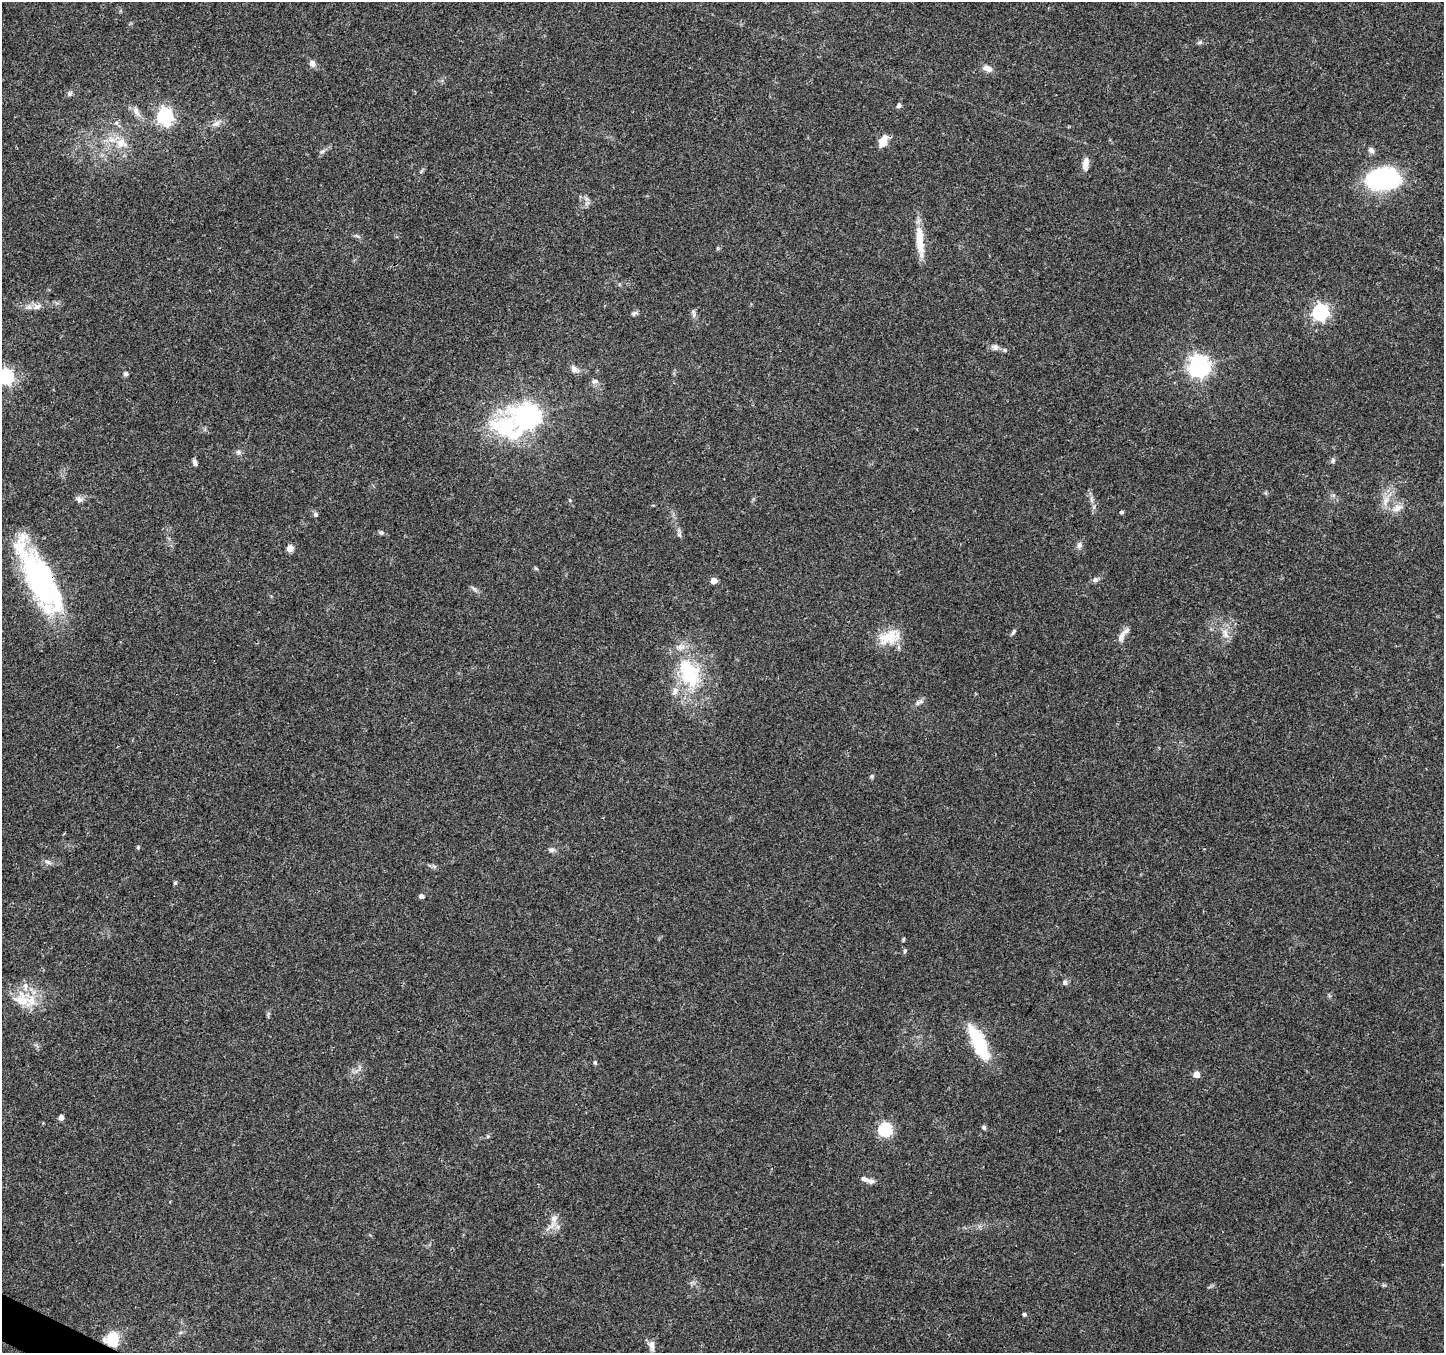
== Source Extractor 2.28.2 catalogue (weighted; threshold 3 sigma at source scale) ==
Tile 7 of 4 x 4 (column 3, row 2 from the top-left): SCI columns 2885-4326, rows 2902-4252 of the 5776 x 5870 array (HDU 1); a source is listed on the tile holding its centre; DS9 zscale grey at full resolution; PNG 1446 x 1355 px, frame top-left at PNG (2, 2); no overlay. Shown black and unused: <1% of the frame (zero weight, under 3 of 4 exposures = <1% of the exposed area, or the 3 px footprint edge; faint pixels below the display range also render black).
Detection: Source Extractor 2.28.2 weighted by HDU 2 'WHT'; one run over the whole footprint, this tile lists its part. Background 0.0518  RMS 0.0036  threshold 0.0162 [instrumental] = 3 sigma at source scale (4.5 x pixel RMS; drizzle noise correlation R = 1.50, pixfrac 1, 0.0396/0.0396 arcsec/px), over >= 5 px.
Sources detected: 82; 4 inside a brighter listed object's ellipse — not listed separately; the other 78 listed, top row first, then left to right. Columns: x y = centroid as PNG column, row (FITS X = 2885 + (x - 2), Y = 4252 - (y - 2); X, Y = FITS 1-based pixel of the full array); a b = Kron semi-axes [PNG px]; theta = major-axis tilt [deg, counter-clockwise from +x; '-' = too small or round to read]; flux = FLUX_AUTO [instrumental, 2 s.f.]
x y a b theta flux
1200 42 6 5 - 0.63
312 63 9 8 - 1.6
987 68 11 7 -25 2.6
70 93 9 6 60 0.83
899 105 5 5 - 1.1
136 112 17 7 -58 2.3
165 117 7 6 - 110
116 123 6 5 - 0.77
216 124 11 7 31 1.8
883 141 16 9 63 3.6
121 143 16 15 - 6.1
1371 150 9 7 -44 1.3
322 152 7 4 3 0.66
1086 164 16 7 84 2.7
421 171 8 3 45 0.53
1382 179 33 20 9 53
586 199 7 4 72 0.87
357 236 8 3 -31 0.66
920 241 41 9 -85 8.6
718 248 6 4 46 0.47
37 306 14 8 17 2.4
693 311 7 6 - 0.87
1320 312 7 6 - 94
634 313 9 5 19 0.84
995 347 10 8 -4 1.6
1005 350 5 5 - 0.49
1199 366 7 7 - 230
574 369 13 7 -37 1.8
126 374 6 5 - 0.77
6 377 6 6 - 72
595 381 11 5 -5 1.1
528 416 20 10 25 260
238 452 8 6 -16 0.94
1333 460 8 5 71 0.84
195 462 8 4 -70 1
79 499 11 7 -36 1.4
570 500 5 3 - 0.38
1385 501 15 8 70 3.4
1094 507 7 4 89 0.81
1398 508 17 10 28 3.5
1122 512 4 4 - 0.78
316 514 6 5 - 0.72
381 532 7 5 -2 0.79
679 535 7 5 -30 0.67
1079 545 8 7 - 1.3
290 548 7 6 - 2.6
536 569 6 4 -20 0.44
39 579 90 27 -66 65
1095 580 8 7 - 1.1
714 581 5 5 - 3.8
474 589 11 4 -40 0.84
1013 632 10 4 52 0.73
1225 633 14 6 -69 2.4
1123 634 26 6 51 2.5
889 637 32 17 19 9.4
689 673 45 28 -65 28
921 701 8 7 - 1.2
872 776 5 5 - 0.54
138 847 5 4 - 0.49
552 850 9 6 6 1.2
48 862 10 6 -16 1.2
175 883 5 4 - 0.6
421 896 5 4 - 1.2
903 939 7 3 81 0.4
905 951 7 4 69 0.57
1065 982 7 6 - 1.1
22 1000 26 17 -29 10
978 1042 41 13 -65 20
595 1062 6 4 -74 0.55
1196 1074 5 5 - 4.6
61 1117 5 4 - 2.1
984 1127 5 5 - 0.83
885 1129 6 6 - 54
864 1179 12 7 -23 1.5
554 1218 11 9 62 2.5
1024 1314 4 4 - 0.8
112 1340 14 13 - 9.9
651 1345 11 7 -82 2.2
Overlapping masked pixels (flux is a lower limit): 2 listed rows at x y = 39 579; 112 1340
Isophote crosses this tile's border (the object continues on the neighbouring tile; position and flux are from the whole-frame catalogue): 1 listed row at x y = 6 377